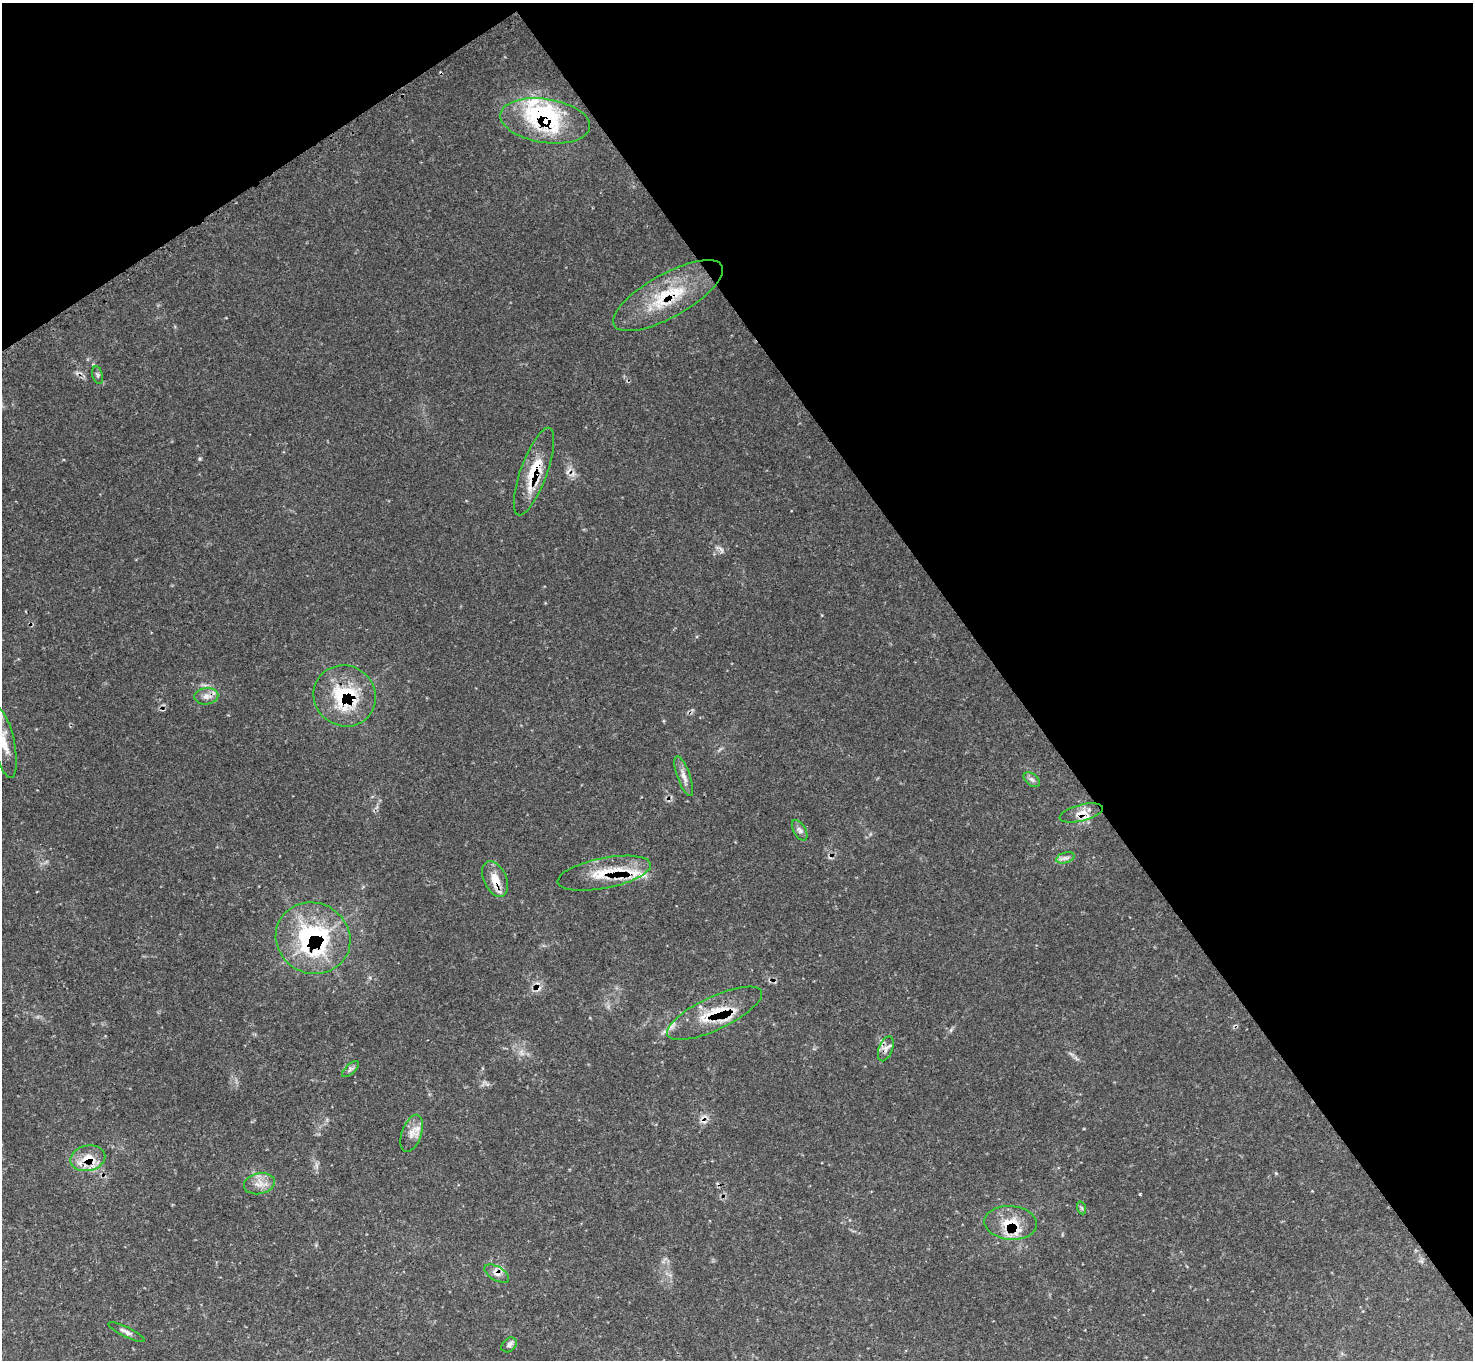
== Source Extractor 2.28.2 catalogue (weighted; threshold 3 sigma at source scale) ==
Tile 3 of 4 x 4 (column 3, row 1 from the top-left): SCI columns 2952-4422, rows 4387-5744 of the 5906 x 5906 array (HDU 1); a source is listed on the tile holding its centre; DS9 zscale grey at full resolution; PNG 1475 x 1362 px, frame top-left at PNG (2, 3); each listed source drawn as its Kron ellipse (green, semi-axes under 4 px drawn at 4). Shown black and unused: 36% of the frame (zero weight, under 3 of 4 exposures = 1% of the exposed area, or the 3 px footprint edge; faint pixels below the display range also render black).
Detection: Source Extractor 2.28.2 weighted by HDU 2 'WHT'; one run over the whole footprint, this tile lists its part. Background 0.121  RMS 0.0045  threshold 0.0201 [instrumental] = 3 sigma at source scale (4.5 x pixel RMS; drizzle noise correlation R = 1.50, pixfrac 1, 0.05/0.05 arcsec/px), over >= 5 px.
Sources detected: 32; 2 cosmic-ray / hot-pixel residue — neither listed nor drawn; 4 inside a brighter listed object's ellipse — not listed separately; the other 26 listed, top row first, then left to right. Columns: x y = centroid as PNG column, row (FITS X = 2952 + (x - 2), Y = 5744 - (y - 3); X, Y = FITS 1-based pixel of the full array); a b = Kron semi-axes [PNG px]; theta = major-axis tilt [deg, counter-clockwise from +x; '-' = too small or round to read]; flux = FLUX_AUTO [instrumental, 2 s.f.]
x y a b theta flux
545 121 45 22 -9 40
668 296 62 22 29 26
98 375 9 5 -77 1
534 471 46 13 70 16
206 696 12 8 6 2.8
345 696 32 30 -34 31
4 743 35 10 -78 7.5
684 776 21 6 -70 3.1
1032 780 9 6 -40 1.3
1081 813 22 8 14 4.5
800 830 11 6 -59 1.7
1065 858 9 5 17 1.6
604 873 47 15 11 18
495 879 19 11 -66 7.2
313 938 38 35 -28 63
714 1013 52 16 25 18
886 1049 13 7 69 2.4
350 1069 10 5 42 1.3
412 1133 19 10 71 4.5
88 1158 17 12 13 8.2
259 1184 16 10 12 4.5
1082 1208 6 4 -71 0.69
1011 1223 26 17 -5 13
497 1274 14 7 -31 2.7
126 1332 20 5 -26 1.9
509 1345 8 6 39 1.4
Overlapping masked pixels (flux is a lower limit): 13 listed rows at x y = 545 121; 668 296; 534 471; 345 696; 1081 813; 604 873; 495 879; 313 938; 714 1013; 886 1049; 88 1158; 1011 1223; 497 1274
Isophote crosses this tile's border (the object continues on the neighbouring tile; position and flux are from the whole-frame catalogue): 1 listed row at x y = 4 743
Unlisted compact peaks at least as high as the median listed source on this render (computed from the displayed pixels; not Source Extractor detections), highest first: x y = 1140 1194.